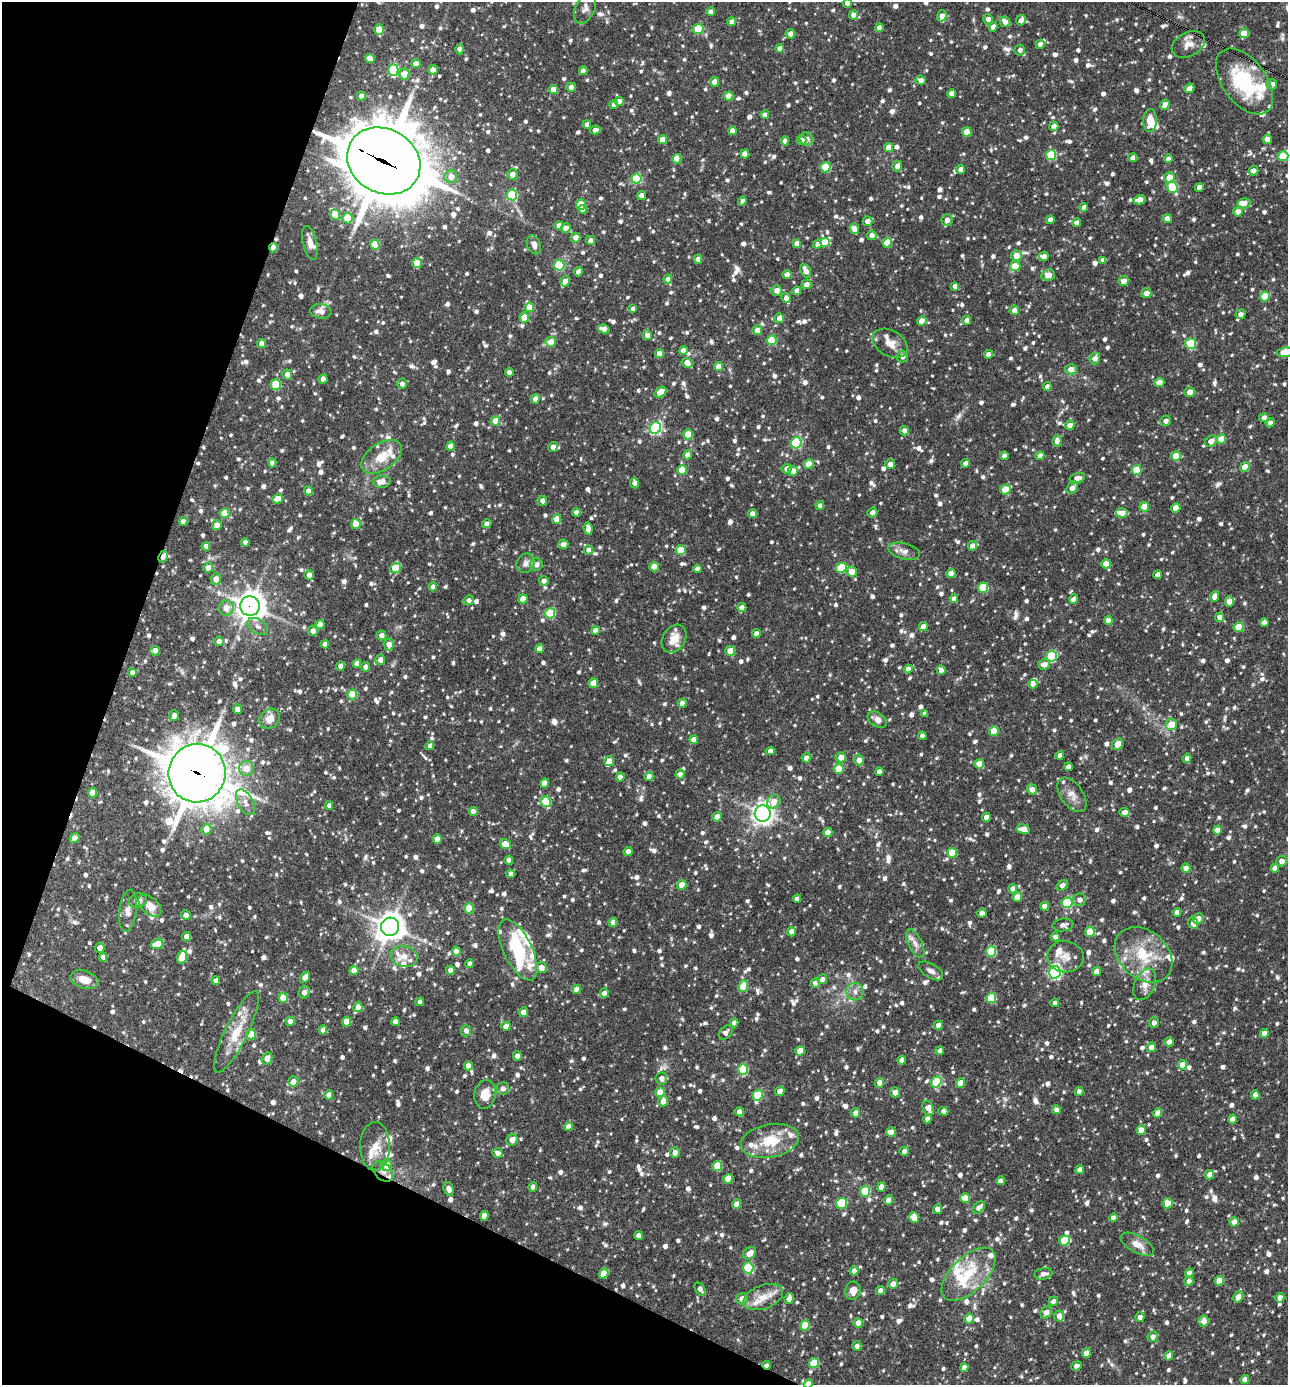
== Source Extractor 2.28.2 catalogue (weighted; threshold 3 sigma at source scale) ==
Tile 9 of 4 x 4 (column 1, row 3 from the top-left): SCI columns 270-1555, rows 1385-2767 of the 5550 x 5536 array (HDU 1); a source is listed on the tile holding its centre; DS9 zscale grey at full resolution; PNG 1290 x 1387 px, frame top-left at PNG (2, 2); each listed source drawn as its Kron ellipse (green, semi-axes under 4 px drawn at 4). Shown black and unused: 19% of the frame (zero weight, under 3 of 4 exposures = <1% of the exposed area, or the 3 px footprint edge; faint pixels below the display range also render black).
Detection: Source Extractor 2.28.2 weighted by HDU 2 'WHT'; one run over the whole footprint, this tile lists its part. Background 0.0847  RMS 0.0039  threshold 0.0178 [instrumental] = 3 sigma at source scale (4.5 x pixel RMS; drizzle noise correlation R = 1.50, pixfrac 1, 0.05/0.05 arcsec/px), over >= 5 px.
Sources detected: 1601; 1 inside a brighter object's white glare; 6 cosmic-ray / hot-pixel residue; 1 long thin detection or spike segment (spike, bleed or trail) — neither listed nor drawn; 61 inside a brighter listed object's ellipse — not listed separately; of the other 1532, all 500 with FLUX_AUTO >= 1.82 (the completeness limit of this list) listed and drawn (1032 fainter detections not listed), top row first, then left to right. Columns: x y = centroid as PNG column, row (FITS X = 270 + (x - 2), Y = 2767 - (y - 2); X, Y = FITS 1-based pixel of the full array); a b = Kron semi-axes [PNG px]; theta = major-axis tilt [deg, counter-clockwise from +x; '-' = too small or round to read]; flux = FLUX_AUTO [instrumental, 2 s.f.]
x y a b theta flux
847 3 4 4 - 1.8
585 8 16 9 65 2.5
711 12 4 4 - 2.5
853 15 4 4 - 3
942 16 5 4 - 3
988 19 5 5 - 1.9
1021 20 5 5 - 2.4
732 22 4 4 - 2.7
1005 22 6 5 - 2.8
880 27 4 4 - 2.9
993 27 4 4 - 2.9
698 29 5 5 - 18
379 30 5 4 - 8
1244 33 5 5 - 6.9
790 34 5 4 - 2.6
1040 44 5 4 - 2.6
1188 44 18 12 28 4
780 48 4 4 - 2.8
460 49 5 4 - 2.2
1020 50 5 5 - 1.9
370 58 5 4 - 3.9
416 63 4 4 - 2.8
393 70 6 5 - 24
433 70 5 5 - 2.9
583 71 4 4 - 2.5
404 74 5 5 - 6.1
921 80 5 4 - 2.5
1244 81 38 22 -53 29
715 82 5 4 - 4.7
1272 84 5 5 - 2.9
571 87 5 4 - 2.6
1189 88 5 4 - 2.9
554 90 4 4 - 6.6
952 94 4 4 - 3.1
361 96 4 4 - 2.2
729 96 5 4 - 8.6
619 101 4 4 - 2.9
614 105 4 4 - 2.7
1165 105 6 4 52 2.8
765 115 4 4 - 2.3
1150 120 11 7 89 5.9
587 125 4 4 - 2.5
1054 126 5 4 - 2.6
595 130 5 4 - 2.7
732 131 4 4 - 3.5
967 132 5 4 - 8.2
806 139 7 6 - 1.9
1267 139 5 4 - 2.8
662 140 4 4 - 6
801 140 5 4 - 2.8
785 141 4 4 - 2.1
889 148 4 4 - 5.3
745 154 4 4 - 4.1
1051 155 5 5 - 22
1283 156 5 5 - 13
1133 158 4 4 - 2.5
677 159 4 4 - 6.8
1168 159 4 4 - 2.6
384 161 38 32 -29 2600
897 166 5 5 - 1.9
825 167 5 5 - 17
961 169 4 4 - 2.3
1253 171 5 4 - 2.9
512 174 5 5 - 3.2
451 177 6 6 - 3.7
1169 178 5 5 - 5
636 179 5 5 - 24
1172 187 6 5 - 21
1199 187 4 4 - 2.7
512 195 5 5 - 24
641 195 4 4 - 2.4
1140 200 6 4 15 3.1
742 201 5 4 - 2.2
1244 203 6 5 - 3.3
581 204 5 5 - 11
1084 207 4 4 - 2.3
582 209 4 4 - 2
1238 212 5 5 - 3
335 214 5 4 - 8.6
347 218 5 5 - 8.5
1167 219 5 4 - 2.8
947 220 6 5 - 2.3
1050 220 4 4 - 2.5
867 221 5 5 - 2.4
1077 223 4 4 - 2.4
559 225 4 4 - 2.3
565 228 5 5 - 3.1
854 229 5 4 - 4.4
872 235 5 4 - 2.1
576 238 5 5 - 2.9
591 240 4 4 - 2.4
825 242 5 5 - 8.4
310 243 17 7 -77 3.3
797 243 4 4 - 3.7
887 243 5 4 - 7.1
817 244 5 4 - 2
375 245 5 5 - 9.5
534 245 10 6 -68 2.2
273 248 5 4 - 3.7
1016 255 5 5 - 3.8
1044 256 5 4 - 3.4
698 259 4 4 - 3
1103 260 4 4 - 2.1
417 263 5 4 - 6.2
559 265 5 5 - 26
1015 266 5 5 - 6.1
806 271 8 4 -65 3.3
578 272 4 4 - 2.2
787 274 4 4 - 2.6
1048 275 7 6 - 2.9
668 279 4 4 - 2.7
565 281 5 4 - 2.7
1123 281 5 5 - 3.3
807 284 5 4 - 3.6
955 286 4 4 - 2.7
777 290 5 5 - 2.8
797 291 4 4 - 2.3
1146 293 5 4 - 2.9
1265 296 5 5 - 11
786 298 5 4 - 2.8
529 307 5 4 - 5.5
633 309 4 4 - 1.9
1014 310 5 4 - 2.9
321 311 10 7 -8 2.8
1240 314 5 5 - 2.3
524 317 5 5 - 6.2
779 318 5 4 - 2.8
967 320 4 4 - 2.9
922 321 5 4 - 4.2
604 329 5 4 - 3.2
757 330 5 5 - 3.7
647 335 5 4 - 2.2
772 340 5 5 - 16
551 342 5 5 - 4.9
261 343 4 4 - 2.7
890 343 19 13 -30 4.9
1191 344 5 5 - 23
683 350 4 4 - 2.7
1285 352 8 5 8 8.7
659 354 4 4 - 3.2
988 354 4 4 - 2.4
902 356 6 5 - 2
1095 358 6 5 - 2.5
687 363 5 4 - 4.1
718 366 4 4 - 4.2
1071 369 6 5 - 3.2
509 372 4 4 - 3
287 374 5 5 - 2.8
323 379 4 4 - 3.5
1159 382 5 4 - 3
276 384 5 5 - 17
402 384 5 5 - 1.8
1047 386 4 4 - 2.2
660 392 6 4 35 6.2
1190 392 5 5 - 3.3
535 399 5 4 - 2.4
1264 418 5 4 - 2.7
496 421 5 4 - 7.9
1166 421 5 5 - 1.9
1270 423 4 4 - 1.9
1070 425 4 4 - 2.9
655 428 6 5 - 55
904 431 5 4 - 1.9
688 434 5 5 - 9.7
1221 439 5 4 - 6.3
1057 441 5 4 - 2.7
1211 441 6 5 - 3.1
796 443 5 5 - 34
450 446 4 4 - 4.5
553 447 5 4 - 2.5
688 455 4 4 - 2.7
1004 456 4 4 - 2.3
1040 456 4 4 - 2.8
1176 456 5 4 - 7.7
381 457 23 13 35 8.6
272 463 4 4 - 2.2
966 463 4 4 - 3
809 464 5 4 - 7.3
890 464 5 5 - 2.8
1245 467 5 4 - 5.5
786 469 5 5 - 2.2
682 470 5 4 - 10
1137 470 5 5 - 11
793 471 5 5 - 3.2
1077 478 7 5 15 2.5
382 482 9 6 6 3.1
634 483 5 4 - 2.1
1072 488 7 5 50 2.9
1005 489 5 5 - 9.2
308 491 4 4 - 2.6
278 499 5 4 - 5.5
542 501 5 5 - 2.3
820 505 4 4 - 2.1
1144 507 5 4 - 6.1
1176 508 4 4 - 5.1
576 512 4 4 - 2.6
872 512 5 4 - 2.1
224 513 5 5 - 10
1122 513 6 5 - 3.5
752 514 4 4 - 2.8
557 519 5 4 - 4.7
183 522 4 4 - 2.9
356 524 5 4 - 7.1
487 524 5 4 - 1.9
217 525 5 4 - 3
588 529 6 4 -84 3.6
245 542 4 4 - 2.2
563 544 5 5 - 2.9
206 546 4 4 - 3.2
972 546 5 4 - 2.7
589 550 5 4 - 2.5
681 550 5 5 - 9
904 551 16 8 -13 2.7
163 557 6 4 62 2.7
525 563 10 8 59 2.3
536 564 6 6 - 2.3
1106 564 5 4 - 4.7
654 567 5 4 - 4.4
208 568 5 5 - 3.4
395 568 6 5 - 9.2
841 568 5 5 - 20
697 569 4 4 - 1.8
852 572 5 5 - 4.7
951 573 4 4 - 3.9
309 575 5 4 - 2.8
1158 575 5 4 - 3
216 579 6 5 - 3.7
544 581 5 5 - 2.7
433 587 4 4 - 2.2
983 588 5 5 - 18
1215 596 5 4 - 3.5
523 599 4 4 - 5.4
954 599 4 4 - 2.8
1073 599 5 4 - 2.9
469 600 5 5 - 1.9
1229 602 5 4 - 3.7
250 606 10 9 - 440
742 607 4 4 - 2.2
226 608 7 7 - 3.6
550 613 5 5 - 22
1220 617 5 4 - 3
1108 620 4 4 - 2.9
1264 623 4 4 - 2.1
320 624 4 4 - 4
258 626 11 7 -32 1.9
923 626 4 4 - 3.7
1239 627 5 5 - 13
313 631 5 5 - 2.7
595 631 4 4 - 3.6
756 634 4 4 - 2.8
381 635 5 5 - 2.5
674 639 15 11 58 5.7
219 641 4 4 - 2.1
325 644 4 4 - 1.9
389 644 6 5 - 3
539 649 4 4 - 3.1
155 651 5 5 - 3.2
730 651 5 5 - 4.3
1052 656 5 5 - 31
380 660 5 5 - 2.5
357 663 4 4 - 3.2
1044 664 5 5 - 3.1
341 666 4 4 - 3
366 667 5 4 - 2.2
908 669 4 4 - 2.7
941 670 5 4 - 2.8
132 673 4 4 - 2.4
593 683 5 4 - 6.5
1033 684 4 4 - 3.1
352 694 5 5 - 13
682 703 4 4 - 2.9
238 709 4 4 - 3.4
924 714 4 4 - 2
174 716 5 4 - 2.1
270 719 11 9 44 4.4
877 720 10 7 -34 2.5
1172 724 6 5 - 6.7
994 731 5 4 - 11
922 736 4 4 - 2.6
694 739 4 4 - 3
1118 744 6 5 - 5.4
430 746 4 4 - 2
770 751 5 4 - 2.6
1060 755 4 4 - 2.5
841 757 5 5 - 3.3
806 758 4 4 - 2.6
1187 758 5 4 - 1.9
859 760 6 5 - 3.6
609 761 5 5 - 3.9
979 764 5 4 - 6.3
1068 767 4 4 - 2.6
246 768 7 7 - 5.3
839 769 5 5 - 13
879 771 4 4 - 2.1
197 773 29 28 - 1400
680 774 5 4 - 2.9
620 777 4 4 - 3
649 777 4 4 - 3
545 783 5 4 - 3.8
1032 789 5 5 - 2.7
93 793 5 4 - 6.1
1072 795 19 11 -54 3.7
245 802 14 7 -62 3
546 802 5 5 - 16
774 802 7 6 - 3.8
329 805 4 4 - 1.9
473 811 4 4 - 3.3
1125 812 5 4 - 2.9
763 813 8 8 - 240
717 817 5 4 - 3.4
986 817 4 4 - 3.2
206 829 5 5 - 4.9
1023 829 7 4 -7 4.1
1217 830 4 4 - 4.2
828 832 5 4 - 5.3
74 838 5 4 - 3.1
437 839 4 4 - 3.3
505 844 6 4 -38 7.1
628 852 4 4 - 3.3
952 853 5 5 - 12
509 860 4 4 - 2.5
1282 861 5 5 - 2.5
1186 868 4 4 - 3.1
1275 868 4 4 - 2.7
511 874 4 4 - 2.4
682 885 5 4 - 5.7
1062 885 6 4 36 2.5
1013 889 4 4 - 3
1017 897 5 4 - 4.4
797 899 4 4 - 2.1
138 900 9 7 18 2.8
1080 900 6 6 - 2
1067 903 5 5 - 31
150 906 14 8 -43 4.6
1044 906 4 4 - 2.9
469 908 5 4 - 12
128 911 21 8 83 3.4
1177 912 4 4 - 2.8
982 913 4 4 - 3.3
186 915 5 4 - 3.3
1198 918 5 5 - 2.8
613 922 4 4 - 3.1
1193 923 6 5 - 3.4
1063 925 10 6 6 2
390 927 9 9 - 470
791 932 4 4 - 2.9
1090 932 5 5 - 12
187 936 4 4 - 2.5
1055 937 4 4 - 1.8
157 944 6 5 - 5
915 944 15 7 -64 2.7
100 948 5 4 - 3.4
518 950 33 14 -64 20
456 951 5 4 - 2.9
991 951 5 5 - 19
1144 955 32 24 -41 18
404 956 14 10 -11 4
103 957 4 4 - 2.6
182 957 6 5 - 7.3
1065 957 18 15 -9 5
470 964 4 4 - 2.4
541 968 5 5 - 3.7
354 970 5 4 - 3.8
450 970 5 4 - 2.8
931 971 14 7 -32 2.3
1055 972 6 5 - 71
1096 972 4 4 - 3.2
305 977 6 4 53 3.3
822 979 5 4 - 2.2
84 980 14 8 -17 4.9
216 981 4 4 - 2.8
815 983 5 4 - 3.4
1145 984 17 10 66 3.7
743 986 5 5 - 11
576 989 4 4 - 3.3
304 992 6 5 - 2.3
855 992 8 8 - 2.3
604 993 4 4 - 2.9
283 998 5 4 - 8.3
991 998 5 5 - 17
420 1002 4 4 - 2
1055 1003 4 4 - 2.4
358 1007 5 4 - 3
523 1012 5 4 - 3.7
290 1021 5 4 - 2.5
346 1022 5 4 - 7.7
395 1022 4 4 - 2.6
734 1023 4 4 - 2.4
1154 1023 5 5 - 2
938 1025 4 4 - 2.9
506 1026 4 4 - 4.2
323 1030 4 4 - 2.9
466 1031 6 5 - 2.1
236 1032 45 11 64 12
726 1033 8 5 50 1.9
1264 1033 4 4 - 3.4
251 1034 5 5 - 11
1169 1042 4 4 - 2.8
1151 1047 5 4 - 2.9
800 1051 4 4 - 6.5
940 1051 4 4 - 1.8
517 1056 4 4 - 2.8
267 1059 6 5 - 3.3
902 1060 4 4 - 2.6
1182 1065 5 4 - 5.3
468 1066 4 4 - 4.1
743 1069 5 5 - 20
661 1079 6 6 - 2.5
293 1082 5 5 - 2.8
936 1082 6 5 - 17
879 1083 5 4 - 2.8
961 1083 5 4 - 6.5
503 1089 6 6 - 1.9
780 1091 5 4 - 3.7
1079 1091 4 4 - 2.3
660 1092 5 4 - 5.6
895 1092 5 5 - 2.4
485 1094 14 10 81 5.7
329 1095 5 4 - 2.9
758 1095 5 5 - 17
1255 1095 4 4 - 3
663 1101 5 5 - 3.2
928 1108 7 5 -68 3.8
1056 1110 4 4 - 2.6
943 1111 5 4 - 1.9
739 1112 5 4 - 2.6
856 1113 5 4 - 2.8
1158 1113 5 4 - 3
927 1119 4 4 - 2.6
1232 1119 4 4 - 3.4
568 1127 4 4 - 3.8
1141 1130 5 4 - 2.8
891 1132 5 5 - 5
512 1140 6 5 - 3
770 1141 29 16 10 13
375 1146 24 15 89 6.9
904 1151 5 4 - 2.1
675 1152 5 5 - 2.8
498 1153 5 5 - 2.5
386 1165 6 5 - 4
717 1166 5 5 - 12
1080 1170 4 4 - 2.8
383 1171 12 8 -43 2.3
1210 1175 5 4 - 3.9
728 1179 5 4 - 7.6
1000 1181 4 4 - 2.7
533 1187 4 4 - 2.6
881 1187 4 4 - 3.8
449 1189 7 5 -72 2
865 1191 5 5 - 16
965 1198 5 5 - 8.2
888 1200 5 4 - 3.7
841 1203 5 5 - 22
1168 1203 5 5 - 5.7
737 1204 5 4 - 3.4
979 1208 7 5 43 2.9
937 1209 5 4 - 2.6
484 1216 5 4 - 3.5
914 1218 5 4 - 4.1
1113 1218 4 4 - 2.7
1234 1222 4 4 - 2.7
638 1236 4 4 - 2.8
1064 1240 5 5 - 13
1137 1244 18 8 -29 4.3
749 1253 7 5 40 3.9
748 1268 5 5 - 23
854 1271 4 4 - 3.2
603 1273 5 4 - 4.9
1189 1273 5 4 - 3.4
969 1274 34 17 44 15
1043 1274 9 5 8 2.4
1189 1281 5 4 - 2.1
1219 1281 5 4 - 6.9
893 1284 5 4 - 2.8
700 1289 7 5 -57 1.9
853 1291 9 7 80 3.3
880 1291 4 4 - 2.9
763 1297 21 12 21 6.3
1238 1297 6 4 58 3.7
1280 1298 5 4 - 3.4
742 1299 6 5 - 3.1
789 1299 5 4 - 3.1
1053 1301 5 4 - 2.7
1046 1312 6 5 - 3.1
1059 1316 5 5 - 3.3
1140 1317 5 4 - 2
969 1319 5 4 - 4.6
1204 1321 5 5 - 3.3
858 1323 5 4 - 3.2
805 1325 5 4 - 11
1153 1337 5 5 - 2.3
857 1346 4 4 - 1.8
1086 1353 5 4 - 3.3
1169 1356 5 4 - 2.8
814 1363 5 5 - 11
766 1365 4 3 - 2.1
1076 1366 5 4 - 1.9
964 1368 4 4 - 3.3
1245 1380 4 4 - 2.7
808 1384 4 4 - 3
Overlapping masked pixels (flux is a lower limit): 8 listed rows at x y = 384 161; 273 248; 163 557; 250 606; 197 773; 383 1171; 766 1365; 808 1384
Isophote crosses this tile's border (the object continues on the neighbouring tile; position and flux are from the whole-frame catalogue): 3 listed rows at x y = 847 3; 1285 352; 808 1384